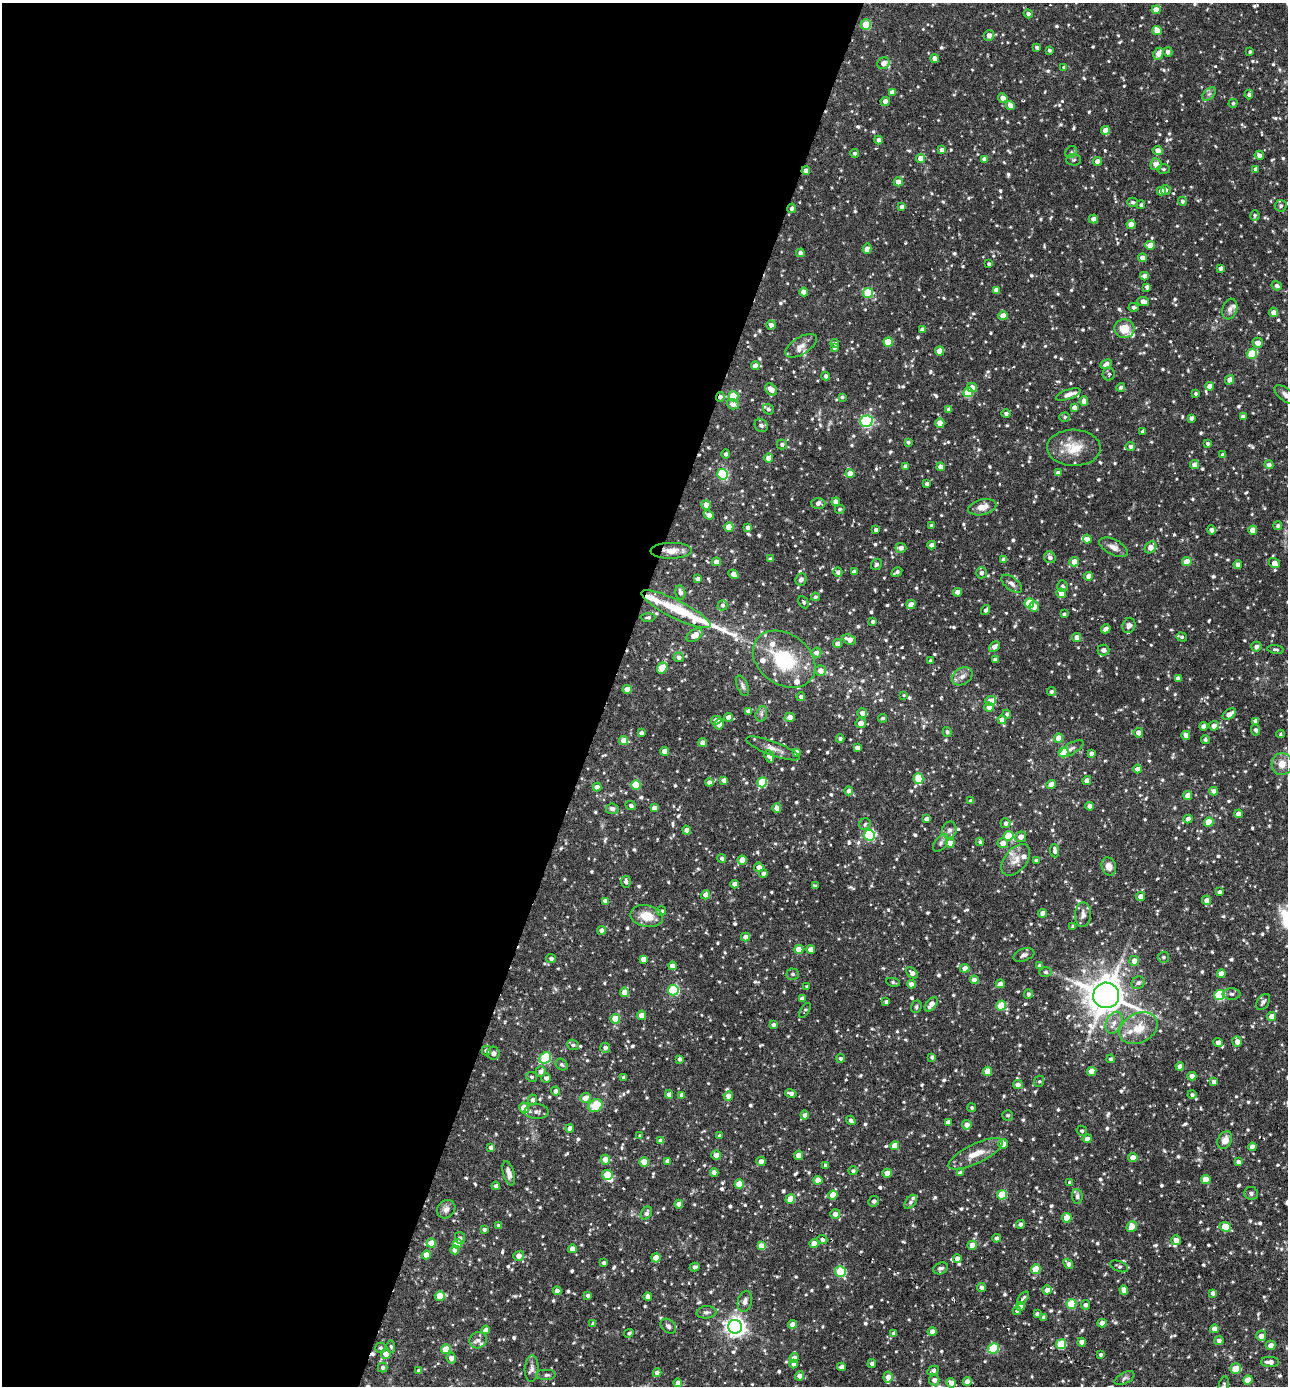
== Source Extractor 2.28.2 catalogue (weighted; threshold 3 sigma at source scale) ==
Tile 5 of 4 x 4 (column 1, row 2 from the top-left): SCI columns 269-1554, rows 2769-4152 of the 5550 x 5536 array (HDU 1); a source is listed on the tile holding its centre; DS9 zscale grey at full resolution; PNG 1290 x 1388 px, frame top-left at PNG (2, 3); each listed source drawn as its Kron ellipse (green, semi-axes under 4 px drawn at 4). Shown black and unused: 47% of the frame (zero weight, under 3 of 6 exposures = <1% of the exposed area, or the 3 px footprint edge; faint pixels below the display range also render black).
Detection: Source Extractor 2.28.2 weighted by HDU 2 'WHT'; one run over the whole footprint, this tile lists its part. Background 0.0836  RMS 0.0045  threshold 0.0185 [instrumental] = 3 sigma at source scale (4.09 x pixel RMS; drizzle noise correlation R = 1.36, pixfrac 0.8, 0.05/0.05 arcsec/px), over >= 5 px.
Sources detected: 996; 1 too faint to see at this stretch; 1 inside a brighter object's white glare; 5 cosmic-ray / hot-pixel residue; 1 long thin detection or spike segment (spike, bleed or trail) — neither listed nor drawn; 18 inside a brighter listed object's ellipse — not listed separately; of the other 970, all 500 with FLUX_AUTO >= 0.758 (the completeness limit of this list) listed and drawn (470 fainter detections not listed), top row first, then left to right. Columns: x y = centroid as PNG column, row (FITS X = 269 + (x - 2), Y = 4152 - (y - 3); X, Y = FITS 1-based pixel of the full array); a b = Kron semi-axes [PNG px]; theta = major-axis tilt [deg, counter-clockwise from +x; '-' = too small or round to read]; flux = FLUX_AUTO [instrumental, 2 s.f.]
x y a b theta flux
1156 10 4 4 - 4.7
1028 14 5 4 - 1.2
866 25 5 5 - 13
1157 31 5 4 - 4.9
989 35 5 5 - 2.4
1037 47 4 3 - 1.2
1049 50 3 3 - 0.99
1168 52 5 4 - 1.7
1250 52 3 3 - 0.78
1158 54 6 5 - 3.3
935 59 4 4 - 2.8
883 63 6 5 - 2.9
1064 67 4 4 - 0.92
892 92 4 4 - 2.3
1209 94 8 5 44 1.2
1249 94 5 4 - 1.1
1003 98 4 4 - 2.5
885 101 4 4 - 2.4
1233 103 4 4 - 0.78
1010 105 5 4 - 3.2
1105 130 4 4 - 3.2
878 140 4 4 - 1.7
942 150 4 4 - 2.5
1158 150 5 4 - 2.7
1071 152 6 5 - 0.86
854 153 4 4 - 0.85
1259 155 5 4 - 1.9
921 158 4 4 - 4.7
984 159 4 4 - 1.6
1074 160 7 5 4 0.78
1098 161 4 4 - 3
1156 164 6 6 - 3.2
1164 169 6 5 - 0.76
1256 169 4 4 - 1.6
806 171 4 4 - 2.2
898 182 4 4 - 3
1166 190 5 4 - 1
1161 191 4 4 - 2.7
1182 201 4 4 - 1
1133 202 5 4 - 1
1141 205 4 4 - 0.77
1281 206 6 6 - 1.1
901 207 4 4 - 1.3
792 208 5 4 - 1.2
1255 215 5 4 - 0.77
1093 219 5 4 - 2.3
1131 224 4 4 - 4.3
1150 245 5 4 - 4.8
867 249 5 4 - 2.4
800 253 4 4 - 1.6
1142 258 4 4 - 2.8
989 264 4 3 - 0.9
1221 268 4 4 - 1.7
1144 276 4 4 - 2.6
1277 286 5 4 - 1.4
1147 287 4 4 - 1.5
996 290 4 4 - 2.7
804 292 4 4 - 3.9
868 293 5 5 - 18
1143 301 6 4 -6 2.3
1134 307 5 4 - 1
1230 309 10 7 72 1.9
1274 312 4 4 - 2.8
1003 316 4 4 - 4.7
771 325 4 4 - 2.4
922 329 4 4 - 1.7
1124 329 10 9 - 6.3
888 342 4 4 - 9.4
835 343 4 4 - 0.93
1258 343 5 5 - 3.1
801 346 18 8 31 3
834 348 4 3 - 1
940 351 4 4 - 5.9
1252 354 5 5 - 16
1106 364 6 4 27 1.9
755 366 4 4 - 2.9
1109 374 6 6 - 0.87
826 376 4 4 - 1.1
1229 380 5 4 - 2.4
1210 386 4 4 - 3
972 387 5 4 - 2.9
1121 387 4 4 - 1.1
771 389 7 5 -47 3.6
968 392 5 5 - 17
1196 393 3 3 - 0.8
1068 394 13 5 19 2.2
1286 395 13 6 -36 2.2
733 396 5 5 - 19
720 397 5 3 - 2.2
842 397 4 4 - 0.86
1084 401 4 4 - 2.9
733 404 6 5 - 2.7
1074 407 4 4 - 1.6
768 409 5 5 - 1.1
949 409 4 4 - 1.7
1006 413 4 4 - 1
1065 417 5 4 - 0.82
1243 417 4 4 - 1.9
1191 418 4 3 - 1.3
866 421 6 5 - 61
940 423 4 4 - 5.1
761 425 7 6 - 1.3
1143 431 4 3 - 1.5
908 442 4 3 - 0.84
782 444 5 5 - 1
1207 444 4 3 - 0.87
1130 446 4 4 - 1.4
1074 448 27 18 -1 9.5
726 454 4 4 - 1.1
1223 455 4 4 - 1.5
769 458 4 4 - 5.4
1195 465 4 4 - 3
1269 465 4 4 - 2
906 466 4 4 - 2.2
941 467 4 4 - 2.5
850 473 4 4 - 6.4
1058 473 4 4 - 2.8
722 474 5 5 - 35
927 484 4 4 - 1.6
836 502 4 4 - 3.6
818 503 7 5 1 1.9
706 505 4 4 - 3.2
982 507 14 7 13 4
840 509 5 4 - 0.89
709 515 5 4 - 3.7
931 525 3 3 - 0.83
1278 526 4 4 - 0.91
729 527 4 4 - 8.3
748 528 4 4 - 1.7
876 530 4 4 - 1.4
1211 530 5 4 - 1.1
1253 530 4 4 - 6.2
1087 539 4 4 - 3
932 545 4 4 - 2.2
1114 547 15 7 -27 2.6
1151 547 6 5 - 4.1
901 548 5 5 - 2.4
671 551 20 8 1 4.6
1050 557 6 5 - 1.5
770 559 4 3 - 0.96
1004 560 4 4 - 2.4
716 562 4 4 - 2.8
1074 562 5 4 - 3.8
1187 562 4 4 - 6.2
1274 563 6 4 -35 3.7
876 564 6 5 - 0.89
1238 564 4 4 - 1.7
838 572 5 4 - 1.4
854 572 4 4 - 2.3
897 572 6 3 28 1.2
981 573 5 5 - 1.5
734 574 5 4 - 2.5
1089 576 4 4 - 3.5
698 579 4 4 - 2.3
801 579 6 5 - 1.4
1012 584 12 6 -38 1.6
1062 586 6 5 - 1
680 592 7 5 -78 1.7
958 592 4 4 - 1.9
1061 593 5 5 - 3.9
815 597 4 4 - 0.86
803 602 6 4 -62 0.79
1029 603 5 5 - 18
911 604 5 4 - 3.3
723 605 5 5 - 1
1034 607 5 5 - 3
676 609 38 9 -26 18
986 610 5 3 - 1.1
1064 614 4 3 - 0.77
648 617 7 4 1 0.81
873 622 4 4 - 0.98
1129 626 7 6 - 1.5
1106 629 5 4 - 2.2
694 635 9 5 33 4.7
1077 637 4 4 - 2.6
1182 637 5 4 - 0.82
849 639 7 5 -22 3.4
838 644 4 4 - 2.7
994 647 6 4 42 2.2
1256 647 5 5 - 1.5
1275 649 8 4 -8 0.79
1103 650 6 5 - 2.2
816 653 5 5 - 1.9
679 657 5 5 - 1.6
784 659 34 25 -36 28
995 659 4 3 - 1
930 661 4 3 - 1.1
662 668 6 5 - 13
820 671 5 5 - 3
962 676 11 8 33 2.2
1178 679 4 4 - 2.8
742 686 11 5 -67 1.2
627 689 4 4 - 4.1
1051 691 4 4 - 0.95
904 695 3 3 - 0.79
801 697 4 4 - 1.2
990 701 5 5 - 5.3
989 707 5 4 - 3.2
748 711 4 4 - 1.3
862 713 5 4 - 2.6
761 714 8 5 74 1.2
1007 714 4 4 - 0.86
1229 714 7 4 35 3.4
728 717 4 4 - 2.8
790 717 5 4 - 3.1
883 718 4 4 - 0.84
716 720 5 4 - 2.7
1002 720 4 4 - 2.6
1255 721 4 4 - 1.3
861 723 5 5 - 3.1
719 724 5 4 - 5
1203 726 4 4 - 2.4
1214 726 5 4 - 2.9
1256 730 6 4 -65 1.1
947 732 5 4 - 0.85
641 733 4 4 - 1.6
1138 733 5 4 - 2.7
1280 734 4 3 - 0.87
1186 735 4 4 - 2.7
1059 738 4 4 - 4.7
840 739 4 3 - 1
1205 740 4 4 - 0.95
624 741 4 4 - 5.7
703 743 4 4 - 3
773 748 28 7 -20 3.3
857 748 4 4 - 2.9
1071 749 14 5 31 1.7
664 751 4 4 - 3.3
796 752 4 4 - 2.7
1063 752 5 4 - 15
1091 753 4 4 - 1.7
769 756 6 4 -66 2.8
1282 764 11 10 - 4.4
1137 769 4 4 - 3
918 779 5 5 - 11
724 780 4 4 - 1.6
1087 781 4 4 - 3.4
709 782 4 4 - 1.6
762 782 5 5 - 18
1051 784 4 4 - 3
636 785 5 5 - 13
597 787 4 4 - 1.8
849 791 4 4 - 2
1214 791 4 4 - 2.8
1188 796 4 4 - 4.3
971 801 4 4 - 1.7
631 805 5 4 - 1.1
1090 806 4 4 - 2.7
654 808 4 4 - 2.7
777 808 4 4 - 2.5
612 809 6 5 - 1.5
1239 814 4 4 - 3.3
926 819 4 4 - 1.7
1188 819 4 4 - 2.5
1209 822 5 4 - 11
1005 823 5 5 - 1.6
865 824 6 5 - 0.82
687 830 4 4 - 2.5
949 830 8 7 - 1.6
869 835 5 5 - 45
1009 836 5 5 - 16
1021 837 5 5 - 2.6
980 842 4 3 - 0.91
941 843 10 6 54 1.2
950 843 4 4 - 4.4
1003 843 5 5 - 3.1
1055 851 6 4 -82 2
722 858 4 4 - 0.86
742 860 4 4 - 5.5
1016 860 18 11 51 4.3
1036 861 4 4 - 1.8
1109 866 9 7 -70 3.4
759 867 5 4 - 2.7
763 873 4 4 - 1.6
626 882 6 5 - 1.6
735 884 4 4 - 2.4
815 886 4 4 - 0.78
1219 892 4 4 - 1.2
706 895 4 4 - 3.2
1141 896 4 4 - 3.3
1206 900 4 4 - 2.6
605 901 4 4 - 2.1
661 911 5 4 - 1.2
1043 913 4 4 - 3.2
1083 915 12 8 87 2.2
647 916 16 11 -11 7.2
1073 926 3 3 - 0.91
602 930 4 4 - 2.3
745 937 4 4 - 2.4
799 949 4 4 - 7.1
811 949 4 4 - 2.9
1024 955 11 6 20 1.5
1163 957 5 5 - 0.81
551 958 5 4 - 1.3
643 959 4 4 - 3
1134 961 5 5 - 3.3
672 966 4 4 - 2.7
1040 966 4 4 - 1.8
965 968 4 4 - 2.6
1045 972 6 5 - 0.91
912 973 7 4 -42 2.2
793 974 6 6 - 1.2
1221 974 4 4 - 3.8
974 980 4 4 - 2.5
893 982 7 4 -9 0.77
1138 983 7 6 - 1.4
911 984 4 4 - 2.7
1000 984 4 4 - 2.7
807 987 4 4 - 0.88
673 990 5 5 - 37
625 992 5 4 - 6.9
1028 994 5 4 - 1.1
1231 994 9 5 0 0.96
1106 995 13 13 - 820
1220 995 5 5 - 28
802 999 4 4 - 2.6
886 1002 4 3 - 1
1263 1002 9 5 55 1.5
931 1004 8 5 53 3.7
1001 1006 5 5 - 9.9
916 1007 6 5 - 0.85
805 1010 8 4 59 0.8
641 1015 5 4 - 4.4
1272 1016 4 4 - 3
615 1019 5 4 - 12
1114 1023 11 7 66 3.1
773 1025 4 3 - 1.2
1139 1028 20 14 28 8.5
1237 1042 5 4 - 2.7
1218 1043 4 4 - 2.5
573 1045 6 5 - 1.1
605 1048 5 5 - 1.3
486 1051 5 4 - 1.8
493 1053 6 6 - 1.4
932 1057 4 4 - 1.3
545 1058 6 5 - 29
841 1058 4 4 - 0.9
679 1059 4 3 - 1.1
1111 1059 4 4 - 1.1
561 1064 6 5 - 0.88
1180 1066 4 4 - 2
541 1071 5 5 - 2
988 1071 4 4 - 7.2
1092 1071 4 4 - 6.4
1192 1076 4 4 - 2.6
532 1077 6 4 -28 0.78
624 1077 4 4 - 1.2
546 1078 5 4 - 1.5
1039 1081 6 5 - 0.76
1214 1082 4 4 - 2.4
1018 1085 5 4 - 2.2
556 1091 4 4 - 1.6
791 1093 5 4 - 1.6
669 1095 4 4 - 2.5
682 1095 4 4 - 2.5
1192 1095 4 4 - 0.97
728 1096 5 4 - 3
585 1098 5 5 - 3.5
532 1100 5 4 - 1.4
595 1106 7 6 - 9.4
524 1108 5 4 - 7.8
972 1108 4 4 - 0.78
536 1112 12 7 1 1.8
805 1115 4 4 - 1.8
1008 1115 5 5 - 0.83
851 1120 5 3 - 1.1
948 1122 4 4 - 1.9
967 1125 5 4 - 3.1
570 1128 4 4 - 2.5
1082 1131 5 5 - 0.78
640 1136 4 4 - 0.77
719 1136 4 4 - 0.93
1087 1139 4 4 - 2
1225 1140 9 6 60 3.6
661 1141 4 4 - 3
1003 1144 5 5 - 3
895 1146 4 4 - 5.9
491 1147 4 3 - 1.5
1252 1147 4 4 - 2.6
976 1154 30 9 26 6.5
716 1155 5 4 - 2.6
798 1155 4 4 - 4.5
1133 1158 4 4 - 3.9
605 1160 5 5 - 3.4
667 1161 4 4 - 1.6
761 1161 4 4 - 2.7
644 1162 4 4 - 7.1
1238 1162 4 4 - 1.6
826 1165 4 3 - 0.95
853 1171 4 4 - 1
509 1173 12 5 -75 2.4
714 1173 4 4 - 2.3
887 1173 4 4 - 5.7
960 1173 4 4 - 1.4
607 1175 5 5 - 11
1206 1179 4 4 - 6.3
818 1180 4 4 - 4.6
1070 1182 4 4 - 1
739 1184 4 4 - 8.9
496 1186 4 4 - 1
1251 1193 7 6 - 1
833 1195 4 4 - 5.6
1002 1195 5 4 - 15
1077 1196 7 5 -84 1.4
790 1199 5 4 - 9
874 1201 5 5 - 1.2
911 1202 8 5 52 1
679 1204 4 4 - 3.5
446 1209 10 8 45 2
646 1213 7 5 61 1.3
835 1214 5 5 - 2.6
1067 1218 4 4 - 9.6
1020 1224 4 4 - 1.3
499 1226 4 4 - 0.92
1132 1227 6 5 - 3.9
1225 1227 5 4 - 9
484 1229 4 3 - 1.1
460 1238 6 5 - 1.1
996 1238 4 4 - 0.88
822 1239 5 4 - 1.3
1176 1240 5 5 - 3.2
431 1243 4 4 - 6.6
814 1243 4 4 - 5
457 1244 5 5 - 9.8
972 1245 4 4 - 5.4
762 1246 4 4 - 8
572 1249 4 4 - 3.8
455 1250 4 4 - 2.8
426 1255 4 4 - 5.6
519 1256 5 5 - 2.9
656 1258 4 4 - 6.6
957 1258 4 4 - 2.3
604 1263 4 3 - 1.1
1068 1264 5 4 - 1.7
1119 1266 9 5 -22 1
695 1267 5 4 - 1.3
941 1268 7 5 22 1.2
1036 1269 5 4 - 12
840 1272 5 5 - 25
981 1287 4 4 - 1.5
1047 1290 4 4 - 3.5
1124 1290 5 4 - 3
557 1291 4 4 - 2.7
1213 1293 4 4 - 1.5
440 1296 5 5 - 10
588 1296 4 4 - 1.2
648 1296 4 4 - 2.5
1023 1298 8 3 52 0.8
745 1301 10 7 76 1.8
1071 1304 5 5 - 16
1085 1305 5 4 - 1.4
1020 1306 4 4 - 2.4
1017 1311 4 4 - 0.78
707 1312 10 6 5 1.4
1037 1314 4 4 - 1.1
1044 1317 4 4 - 0.86
1102 1323 4 4 - 3
593 1324 4 4 - 1.1
792 1324 4 4 - 3
668 1326 9 6 -40 1.4
735 1327 7 7 - 220
1214 1329 4 4 - 2.5
486 1330 4 4 - 3
932 1332 4 4 - 2.5
629 1333 5 4 - 0.82
894 1333 4 3 - 1.2
1261 1336 5 5 - 2.8
478 1340 9 8 - 1.7
1219 1340 4 4 - 1.6
1081 1342 4 4 - 2.2
1061 1344 5 5 - 21
1271 1345 5 4 - 2.6
391 1347 6 4 -85 0.78
380 1348 5 5 - 0.89
993 1348 5 5 - 24
446 1349 5 5 - 8.5
386 1354 5 5 - 4.8
1100 1355 3 3 - 1.1
451 1358 5 4 - 3.2
794 1358 5 4 - 2.5
1270 1362 9 5 -2 2.2
793 1364 4 4 - 1.8
872 1364 4 4 - 1.4
383 1367 5 4 - 1.1
841 1367 4 4 - 1.8
532 1369 13 7 86 1.9
1236 1369 5 5 - 6.1
933 1370 6 4 26 1.2
419 1371 4 4 - 1.6
657 1373 4 4 - 2.6
547 1375 10 5 0 1.2
800 1376 4 4 - 2.9
888 1377 5 4 - 3.1
1125 1378 11 5 28 1.1
934 1380 5 5 - 2
1248 1380 4 4 - 4.7
967 1381 4 4 - 2.4
678 1383 4 4 - 2.8
951 1383 5 4 - 2.6
1224 1385 9 5 78 1
Overlapping masked pixels (flux is a lower limit): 4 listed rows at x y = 806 171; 792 208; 720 397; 671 551
Isophote crosses this tile's border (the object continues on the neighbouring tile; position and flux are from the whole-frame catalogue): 3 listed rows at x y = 1281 206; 1286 395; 1224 1385